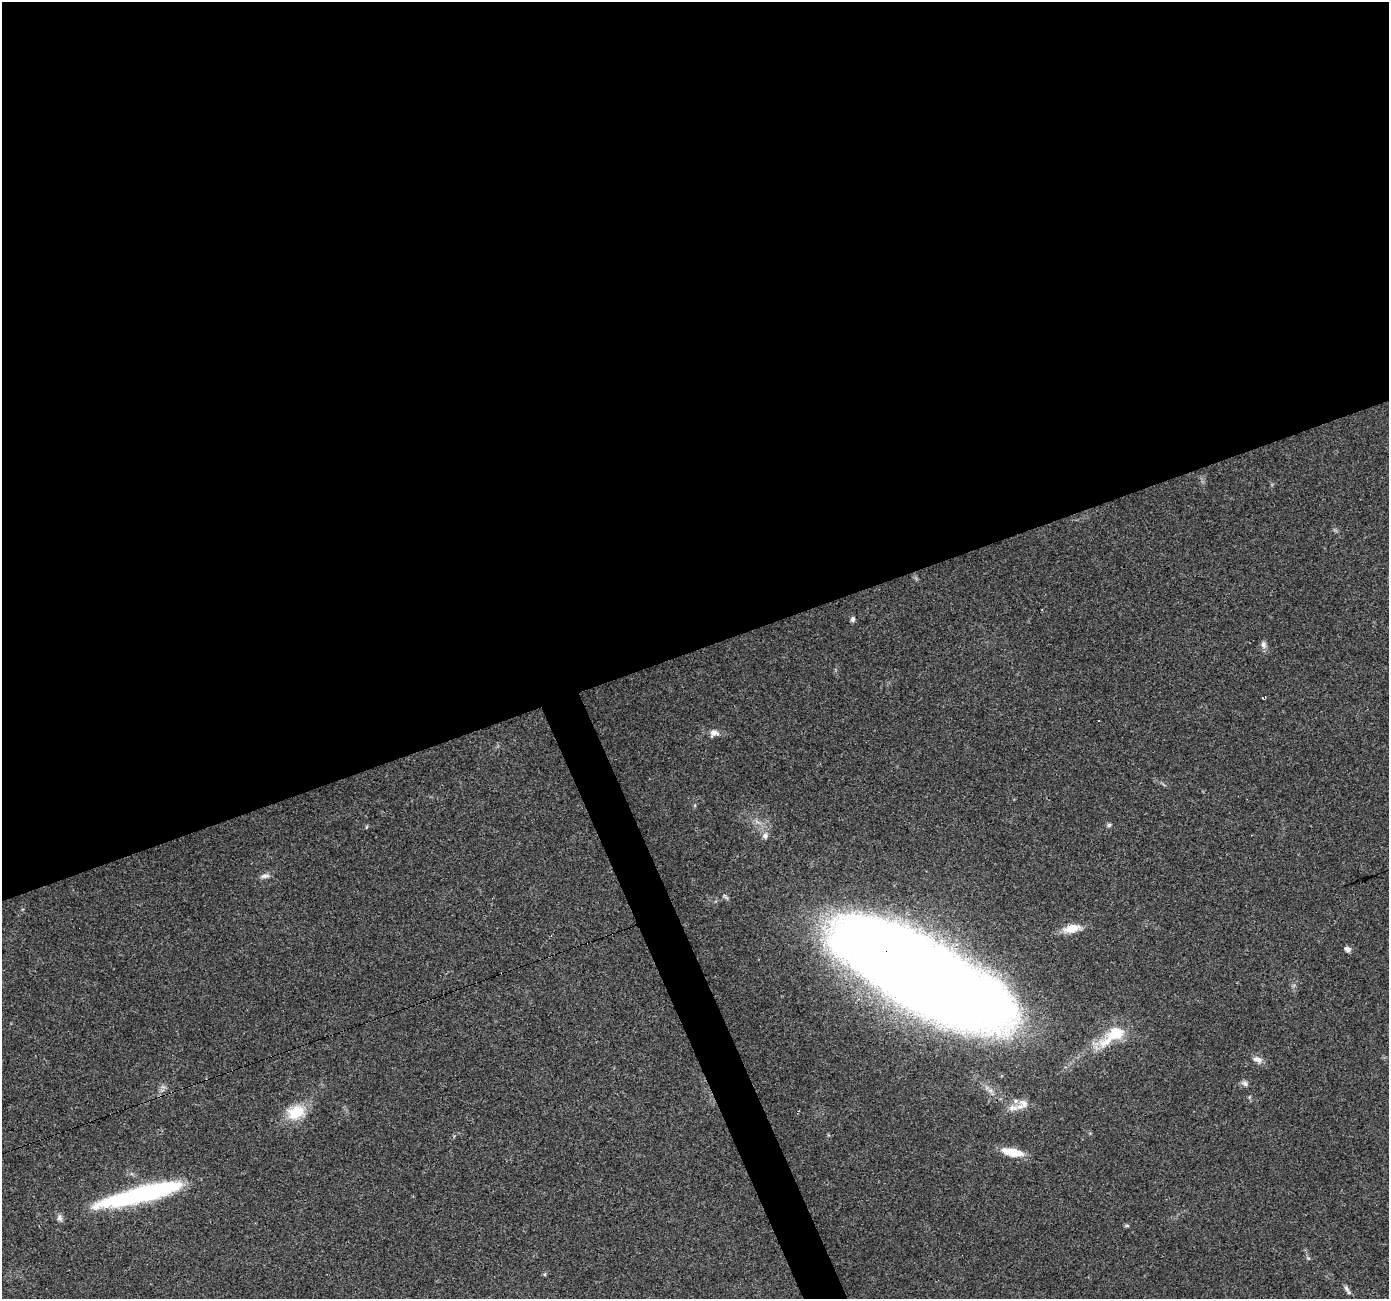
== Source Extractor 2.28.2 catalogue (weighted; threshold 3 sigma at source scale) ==
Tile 2 of 4 x 4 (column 2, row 1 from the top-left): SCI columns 1388-2774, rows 3966-5262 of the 5548 x 5393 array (HDU 1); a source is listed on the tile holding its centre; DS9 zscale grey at full resolution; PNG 1391 x 1301 px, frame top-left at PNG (2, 2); no overlay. Shown black and unused: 52% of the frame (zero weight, under 3 of 4 exposures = <1% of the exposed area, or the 3 px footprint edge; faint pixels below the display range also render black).
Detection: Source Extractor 2.28.2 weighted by HDU 2 'WHT'; one run over the whole footprint, this tile lists its part. Background 0.0248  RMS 0.0038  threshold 0.017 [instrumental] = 3 sigma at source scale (4.5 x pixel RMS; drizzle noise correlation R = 1.50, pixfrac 1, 0.0396/0.0396 arcsec/px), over >= 5 px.
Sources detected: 26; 1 inside a brighter object's white glare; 1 cosmic-ray / hot-pixel residue — not listed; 4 inside a brighter listed object's ellipse — not listed separately; the other 20 listed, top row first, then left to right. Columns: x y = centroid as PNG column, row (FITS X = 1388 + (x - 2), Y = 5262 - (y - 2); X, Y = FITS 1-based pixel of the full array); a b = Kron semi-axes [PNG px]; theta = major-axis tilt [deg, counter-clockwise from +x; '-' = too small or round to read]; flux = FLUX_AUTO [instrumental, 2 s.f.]
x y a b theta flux
852 619 7 5 86 0.95
1263 645 10 7 -85 1.5
1263 698 5 2 - 0.28
714 733 11 9 25 2.3
1109 825 6 5 - 0.69
765 836 9 7 60 1.6
265 876 14 5 10 1.5
1072 928 23 10 11 5.5
1347 949 8 6 -22 1.3
921 975 138 46 -28 1400
1116 1033 26 18 17 11
1257 1060 14 8 -17 2.1
1245 1083 10 6 -22 1.2
1013 1108 17 9 2 3.4
296 1112 24 17 25 11
1012 1152 22 8 -10 8.8
136 1195 85 17 16 56
1127 1225 6 4 -1 0.52
1308 1258 6 4 -44 0.52
1346 1288 12 5 -53 1.3
Overlapping masked pixels (flux is a lower limit): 1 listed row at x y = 921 975